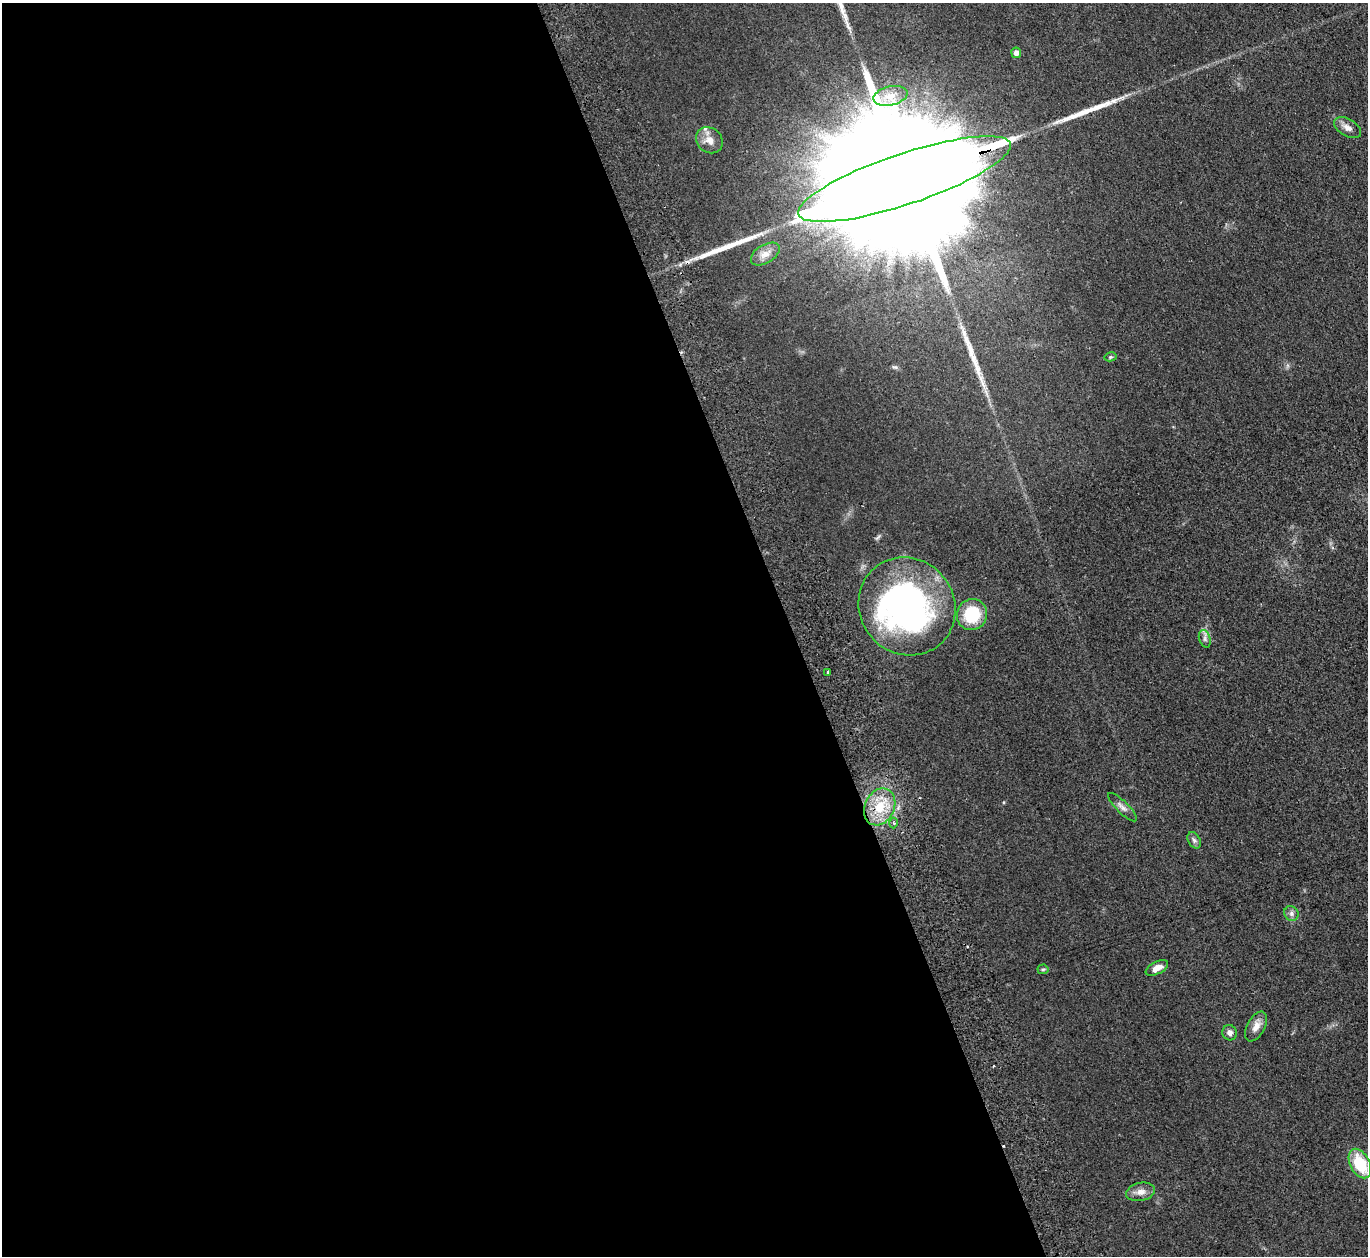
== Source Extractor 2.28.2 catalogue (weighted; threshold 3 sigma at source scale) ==
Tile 9 of 4 x 4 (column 1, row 3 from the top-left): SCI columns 56-1421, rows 1431-2684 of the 5574 x 5496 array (HDU 1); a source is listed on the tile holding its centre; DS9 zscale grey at full resolution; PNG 1370 x 1258 px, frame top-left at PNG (2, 3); each listed source drawn as its Kron ellipse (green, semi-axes under 4 px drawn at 4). Shown black and unused: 58% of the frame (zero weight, under 2 of 3 exposures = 3% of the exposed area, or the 3 px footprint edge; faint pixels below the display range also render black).
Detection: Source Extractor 2.28.2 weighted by HDU 2 'WHT'; one run over the whole footprint, this tile lists its part. Background 0.0465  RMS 0.0085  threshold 0.038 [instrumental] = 3 sigma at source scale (4.5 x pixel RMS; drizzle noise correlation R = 1.50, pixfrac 1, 0.05/0.05 arcsec/px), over >= 5 px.
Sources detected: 30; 1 inside a brighter object's white glare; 2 cosmic-ray / hot-pixel residue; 3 long thin detections or spike segments (spike, bleed or trail) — neither listed nor drawn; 2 inside a brighter listed object's ellipse — not listed separately; the other 22 listed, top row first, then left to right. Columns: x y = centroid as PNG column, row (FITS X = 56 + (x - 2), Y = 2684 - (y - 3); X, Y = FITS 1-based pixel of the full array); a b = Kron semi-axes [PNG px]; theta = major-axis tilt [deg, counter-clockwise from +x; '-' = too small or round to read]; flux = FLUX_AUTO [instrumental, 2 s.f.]
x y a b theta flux
1016 53 5 5 - 5.4
890 96 17 9 13 9.8
1347 128 15 8 -31 5.5
709 140 14 12 -41 8.2
904 179 111 25 18 110000
765 254 16 9 31 7.4
1110 357 6 4 13 1.1
907 606 50 47 -50 310
972 615 16 15 - 38
1205 639 9 5 -73 2.6
828 672 3 3 - 7.2
880 807 19 15 64 24
1122 807 19 6 -44 4.5
894 823 5 3 - 1.3
1194 840 9 6 -60 2.4
1291 913 7 7 - 2.9
1157 968 12 6 27 7.6
1043 969 5 5 - 1.3
1256 1026 16 9 61 6.7
1230 1033 8 7 - 3.4
1360 1164 16 9 -62 34
1141 1192 14 9 11 6.1
Overlapping masked pixels (flux is a lower limit): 1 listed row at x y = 904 179